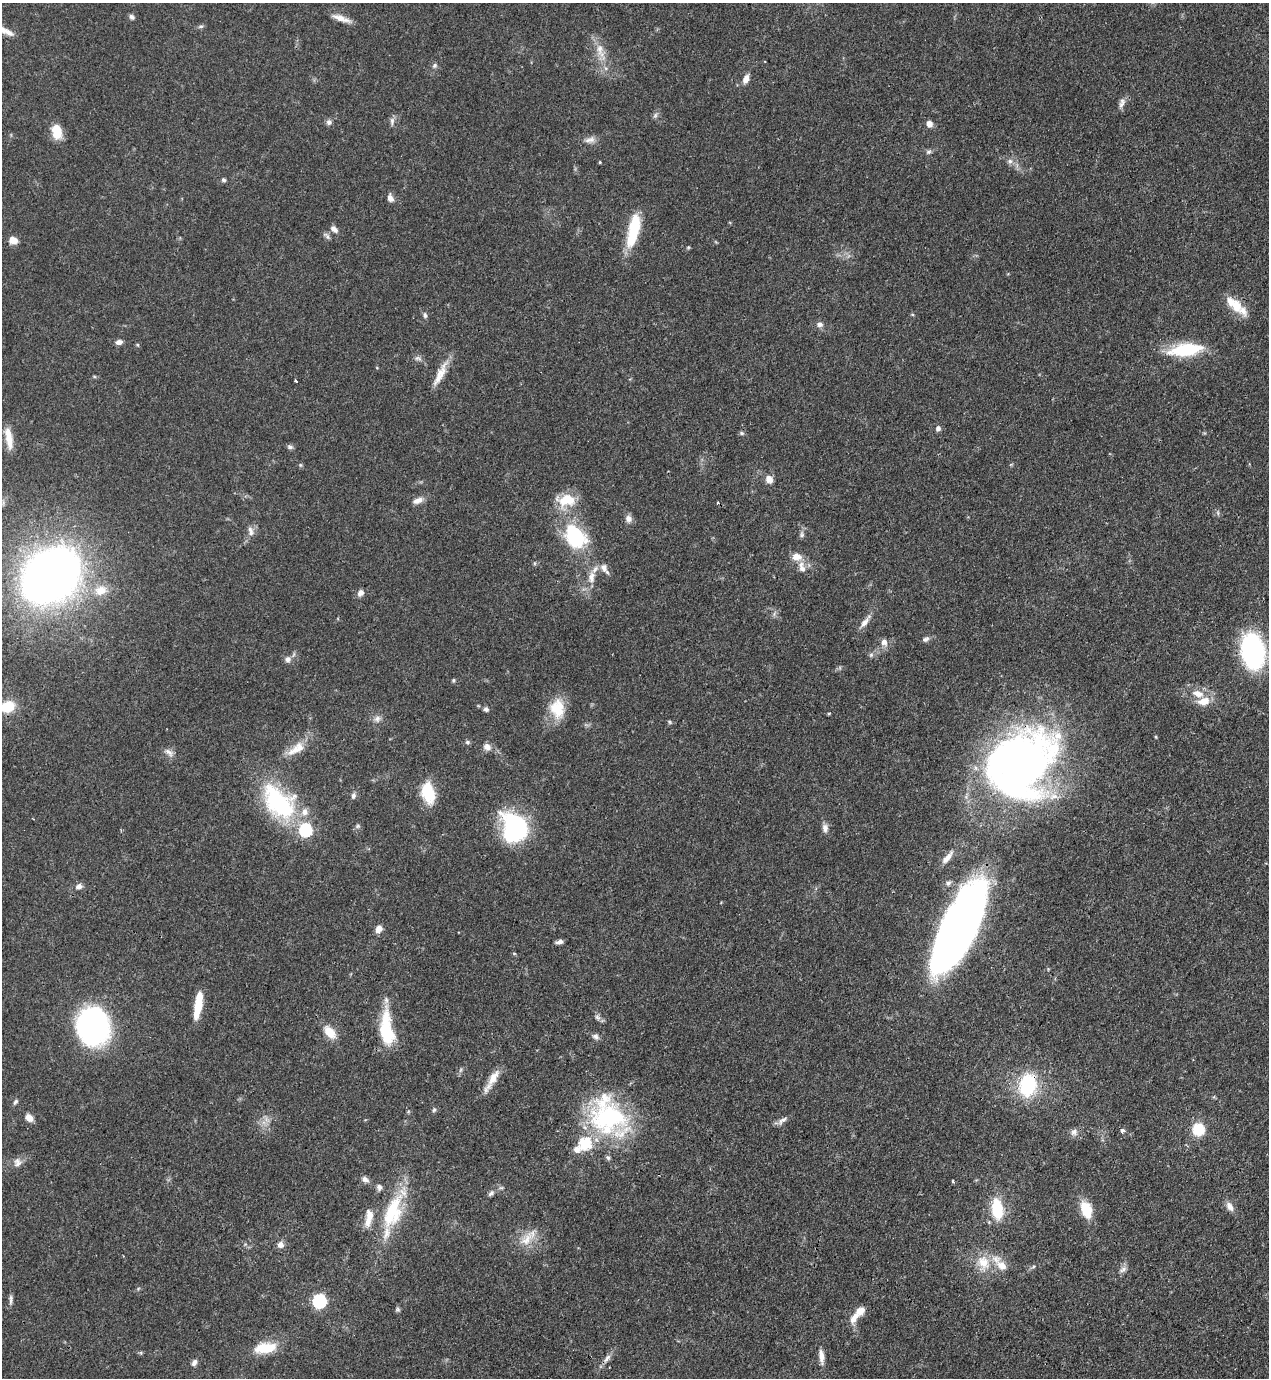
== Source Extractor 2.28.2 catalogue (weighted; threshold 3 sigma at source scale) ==
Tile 6 of 4 x 4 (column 2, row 2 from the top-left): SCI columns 1492-2758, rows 2791-4166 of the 5645 x 5583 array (HDU 1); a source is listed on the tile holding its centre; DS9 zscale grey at full resolution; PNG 1271 x 1380 px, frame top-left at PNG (2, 3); no overlay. Shown black and unused: <1% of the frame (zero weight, under 3 of 4 exposures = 7% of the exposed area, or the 3 px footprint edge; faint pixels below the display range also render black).
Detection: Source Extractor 2.28.2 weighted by HDU 2 'WHT'; one run over the whole footprint, this tile lists its part. Background 0.0728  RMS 0.0036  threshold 0.0162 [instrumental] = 3 sigma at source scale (4.5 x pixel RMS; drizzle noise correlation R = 1.50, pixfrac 1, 0.05/0.05 arcsec/px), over >= 5 px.
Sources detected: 142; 1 too faint to see at this stretch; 1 cosmic-ray / hot-pixel residue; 1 long thin detection or spike segment (spike, bleed or trail) — not listed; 9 inside a brighter listed object's ellipse — not listed separately; the other 130 listed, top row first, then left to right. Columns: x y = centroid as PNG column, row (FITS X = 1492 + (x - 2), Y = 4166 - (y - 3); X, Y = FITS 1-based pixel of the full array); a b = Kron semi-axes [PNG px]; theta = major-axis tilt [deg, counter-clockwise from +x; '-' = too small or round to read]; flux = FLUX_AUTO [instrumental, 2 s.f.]
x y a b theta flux
132 17 7 5 -47 1.1
341 18 25 6 -19 3.4
201 27 8 4 9 0.7
2 30 21 9 -34 4.2
600 50 23 10 -76 5.6
434 65 7 6 - 0.92
746 79 9 6 67 2.8
1121 105 12 7 72 1.7
655 115 7 6 - 0.92
392 121 12 6 86 1.3
329 122 8 7 - 1.2
929 124 8 7 - 2.1
57 132 16 10 -79 6.9
590 140 16 8 12 2.2
928 152 7 6 - 0.89
1010 161 8 6 14 1.3
600 162 4 3 - 0.3
223 180 6 5 - 0.73
390 198 9 6 -68 2
334 229 10 7 -41 1.7
633 230 38 12 77 16
327 236 12 4 -49 0.95
13 240 10 8 -14 2.7
688 247 5 4 - 0.44
1236 306 19 13 -71 6.2
912 314 5 3 - 0.4
425 315 8 5 -79 0.94
820 324 7 7 - 1.6
119 342 8 6 3 1.6
138 345 5 3 - 0.36
1185 350 37 13 8 20
418 358 10 6 -10 1.2
441 373 28 11 65 5.8
94 377 6 4 -2 0.44
296 381 3 3 - 0.51
938 428 7 6 - 1.2
742 433 7 5 -21 0.64
9 438 27 8 -80 5.5
290 447 8 6 -19 0.9
300 465 6 4 -90 0.48
769 479 10 9 - 2.4
418 500 14 7 19 2.3
566 500 24 16 7 9.2
1218 513 7 4 -72 0.62
628 519 10 8 -73 2
250 529 11 7 -65 1.7
802 535 7 7 - 0.95
575 536 26 18 -55 30
797 557 14 10 -16 3.4
802 567 17 8 -71 2.9
604 568 13 9 -65 2.5
51 575 38 29 37 400
591 577 18 10 80 4.4
101 590 17 13 17 6
360 593 8 6 55 1.9
865 622 19 7 53 2.8
926 639 9 6 27 1.1
884 642 9 7 -65 2.2
1253 651 27 17 -82 67
871 655 7 6 - 0.8
288 659 9 9 - 1.7
454 680 5 5 - 0.54
1204 701 15 10 15 5
7 707 15 11 15 10
486 709 7 6 - 0.98
557 709 26 18 -84 10
829 713 5 3 - 0.35
377 719 10 8 53 1.8
670 722 5 5 - 0.52
1156 737 5 3 - 0.37
467 742 7 5 -1 0.72
487 747 10 9 - 2.2
296 749 29 12 33 6.5
169 752 14 7 -39 1.9
1021 764 73 59 53 230
428 793 18 11 -75 17
353 796 9 6 74 1.1
278 802 51 31 -46 42
358 826 6 5 - 0.7
514 827 34 25 -64 39
825 828 12 7 -82 1.8
306 830 6 6 - 49
948 883 8 6 31 1.1
79 886 8 7 - 1.7
961 925 85 28 64 290
379 929 8 6 59 2.7
559 942 8 4 8 1.3
514 953 5 3 - 0.36
198 1005 27 7 80 10
597 1017 9 6 -33 1.1
93 1026 21 18 -86 160
387 1029 43 15 -84 18
330 1032 17 10 -48 5.6
595 1036 10 6 -32 1.2
493 1078 22 10 59 5.2
1028 1085 20 15 78 29
15 1102 7 5 61 0.84
434 1110 6 5 - 0.7
607 1116 50 44 -62 53
29 1118 9 7 -35 2.7
267 1119 8 5 -45 1.2
782 1120 16 6 38 1.7
1198 1129 9 8 - 14
1122 1130 4 4 - 1.3
1074 1132 11 9 55 1.8
577 1150 9 7 -22 2.3
17 1162 12 10 86 2.2
365 1179 10 6 -29 1.6
953 1181 4 3 - 0.5
379 1187 8 7 - 1.2
491 1193 9 6 49 1.1
1230 1207 14 8 -53 2.4
997 1209 19 10 -82 16
1086 1210 17 10 -71 10
392 1212 46 22 73 24
368 1221 16 8 86 3.4
527 1239 26 13 43 6.4
280 1245 7 7 - 2.3
983 1262 20 16 -59 8.5
1001 1266 18 11 -37 5.2
1033 1267 6 4 20 0.56
1123 1269 12 7 33 1.6
11 1299 14 5 87 1.2
319 1301 6 6 - 60
397 1309 7 4 -89 0.68
854 1318 19 9 55 3.7
265 1348 26 11 8 10
821 1356 19 6 -85 2.9
607 1358 15 6 52 2
194 1363 9 6 59 1.3
Overlapping masked pixels (flux is a lower limit): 3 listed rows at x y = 1021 764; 961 925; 1028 1085
Isophote crosses this tile's border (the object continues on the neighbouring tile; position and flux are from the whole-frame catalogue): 2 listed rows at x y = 2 30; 7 707